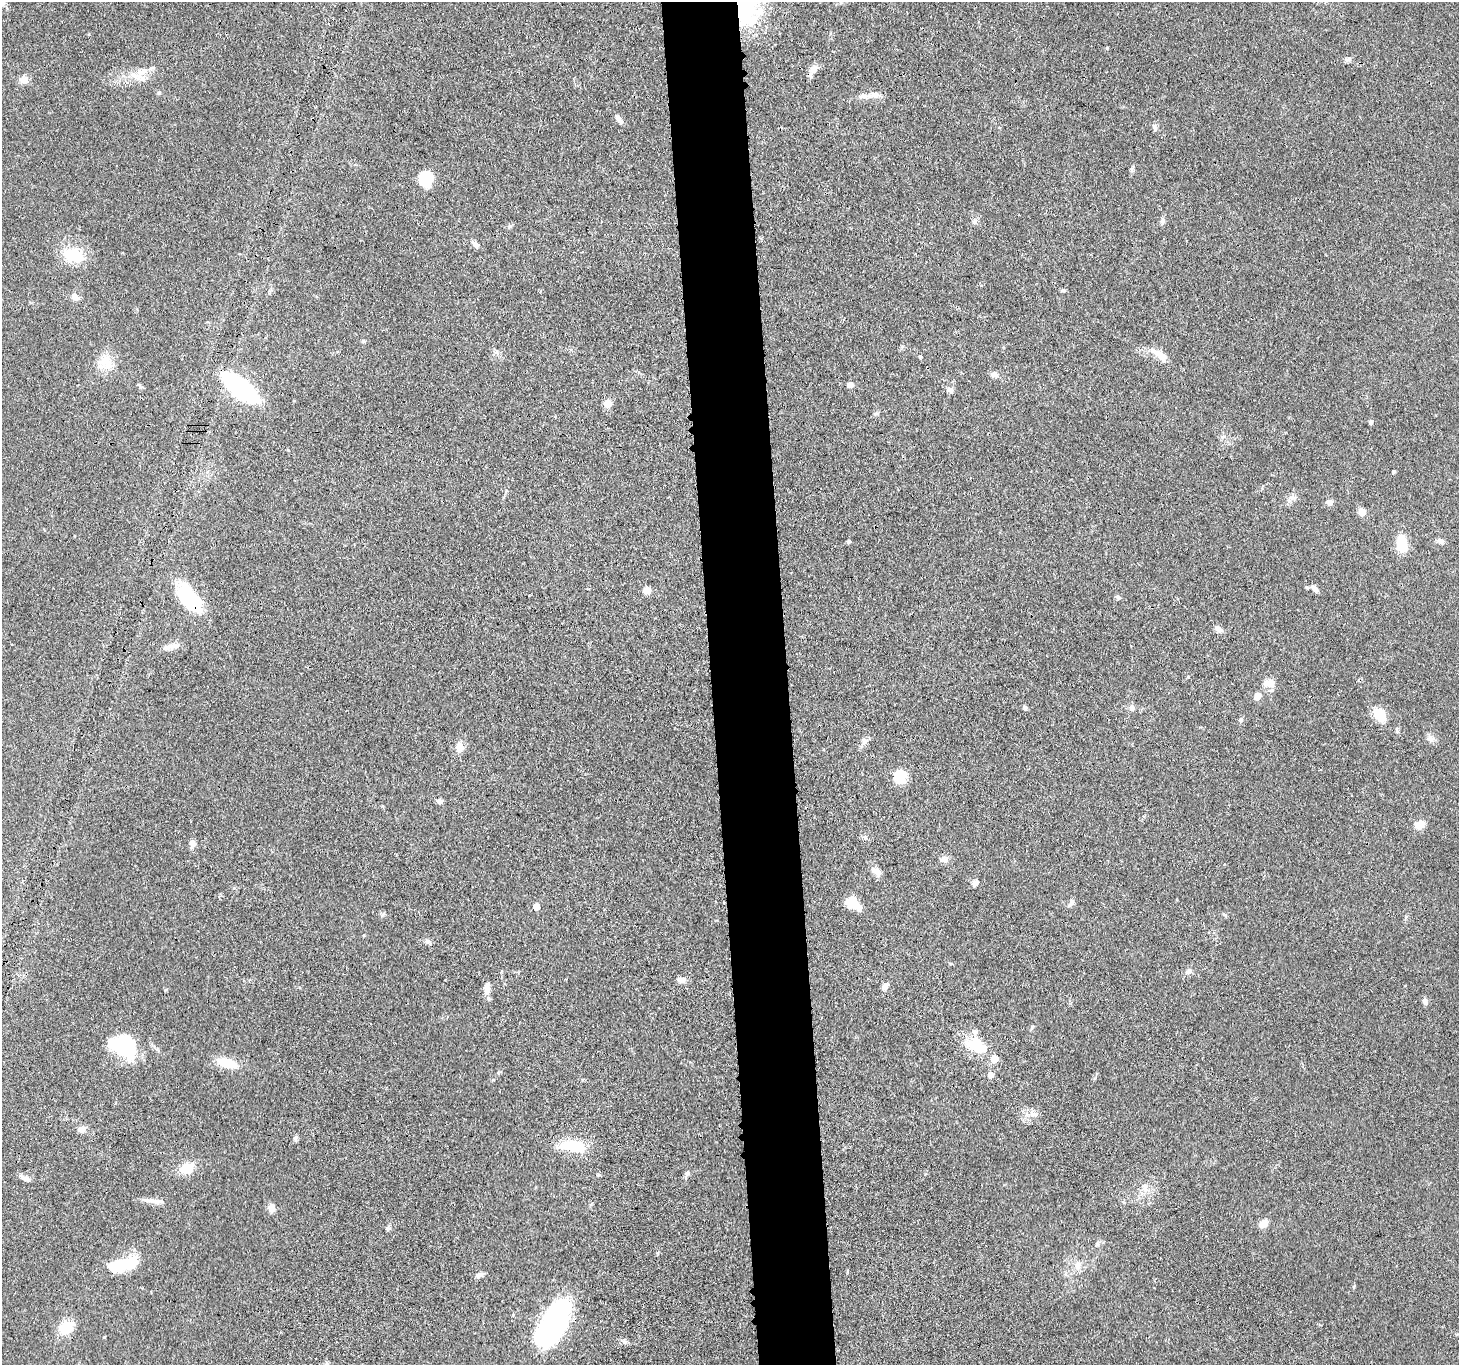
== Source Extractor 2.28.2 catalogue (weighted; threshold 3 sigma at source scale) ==
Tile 5 of 3 x 3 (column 2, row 2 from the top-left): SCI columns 1481-2937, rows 1501-2863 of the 4416 x 4389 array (HDU 1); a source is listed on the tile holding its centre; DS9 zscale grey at full resolution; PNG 1461 x 1367 px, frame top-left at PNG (2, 2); no overlay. Shown black and unused: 5% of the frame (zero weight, under 3 of 4 exposures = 3% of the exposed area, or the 3 px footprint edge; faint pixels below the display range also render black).
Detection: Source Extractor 2.28.2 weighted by HDU 2 'WHT'; one run over the whole footprint, this tile lists its part. Background 0.112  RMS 0.0053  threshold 0.0237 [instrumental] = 3 sigma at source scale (4.5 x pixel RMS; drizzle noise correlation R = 1.50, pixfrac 1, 0.05/0.05 arcsec/px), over >= 5 px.
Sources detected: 90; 2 inside a brighter object's white glare — not listed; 4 inside a brighter listed object's ellipse — not listed separately; the other 84 listed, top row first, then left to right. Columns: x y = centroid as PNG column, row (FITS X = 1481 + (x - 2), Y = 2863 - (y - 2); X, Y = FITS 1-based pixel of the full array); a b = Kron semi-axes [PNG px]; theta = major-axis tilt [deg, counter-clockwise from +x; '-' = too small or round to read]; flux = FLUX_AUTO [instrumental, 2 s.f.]
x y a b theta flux
741 4 47 26 -60 77
1348 59 11 4 25 1.3
814 69 10 9 - 3.3
142 71 18 9 21 6.6
24 80 9 9 - 3.5
159 93 5 4 - 0.73
865 96 23 6 4 4.1
619 119 15 5 -50 2
1154 127 7 6 - 1.4
426 179 16 14 -75 13
975 221 8 5 -70 1.4
1163 221 8 6 88 1.5
475 245 10 6 -48 2
73 255 29 19 -6 15
1063 290 7 4 10 0.86
75 297 11 8 -39 2.6
363 341 5 5 - 0.76
1160 355 22 9 -33 6.2
920 357 5 4 - 0.65
107 363 19 18 - 9.1
994 374 9 7 -5 2.2
850 384 5 5 - 3.4
240 388 39 14 -38 81
950 390 9 7 -40 1.7
608 404 5 5 - 12
1370 422 5 4 - 1.1
1394 472 3 3 - 0.85
1292 497 9 6 -6 2
1329 502 7 6 - 2.3
1362 512 5 5 - 9.8
848 541 4 4 - 0.92
1441 541 9 6 -26 2
1402 543 18 11 -89 13
1314 588 12 6 -42 1.8
647 590 9 8 - 2.9
1118 597 7 5 -29 1.2
189 598 35 16 -50 39
1219 629 11 6 -31 2.2
171 646 22 6 15 3.6
1269 683 15 10 6 4.6
1257 697 10 7 54 3
1025 707 6 5 - 0.92
1132 708 7 7 - 2.1
1380 715 18 12 -53 9.1
1241 719 6 6 - 1
1430 738 8 6 -46 1.9
864 740 7 7 - 1.9
459 747 14 9 -78 3.6
900 776 6 6 - 46
439 801 7 6 - 1.8
1420 825 13 9 20 4.7
192 843 10 6 84 2.6
944 860 12 7 -26 2
878 872 12 7 -66 2.4
975 883 8 6 48 2.2
1071 902 10 6 62 1.8
851 903 17 8 -30 11
536 907 5 5 - 6.9
427 941 8 5 -31 1.3
1189 971 9 6 45 1.7
681 980 10 7 -6 2.8
885 986 10 6 54 2.7
486 989 16 7 -90 3.7
1425 1001 8 6 -82 1.8
976 1045 29 16 -27 16
126 1048 35 19 -22 31
227 1063 21 9 -17 13
990 1075 6 5 - 3.6
1034 1114 14 4 3 2.1
82 1129 10 8 16 2.4
573 1146 26 11 -9 21
187 1168 14 11 22 10
687 1174 14 4 71 1.4
25 1178 13 6 -23 2.5
1145 1187 10 6 -72 2.5
157 1201 20 6 -4 3.3
272 1208 10 8 87 2.7
1264 1223 9 8 - 4
129 1264 25 16 17 14
1078 1266 14 7 84 3
479 1275 10 6 32 1.7
553 1323 41 18 60 140
66 1328 14 12 44 13
104 1337 3 2 - 0.58
Overlapping masked pixels (flux is a lower limit): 2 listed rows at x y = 741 4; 189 598
Isophote crosses this tile's border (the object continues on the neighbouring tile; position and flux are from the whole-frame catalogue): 1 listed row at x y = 741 4
Unlisted compact peaks at least as high as the median listed source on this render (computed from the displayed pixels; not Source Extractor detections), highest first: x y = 493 1080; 387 1228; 295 1138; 624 1342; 1225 915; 1032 1027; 165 990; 865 837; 1188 677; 382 915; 1354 1287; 510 226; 1132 169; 89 34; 657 1253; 1224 436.